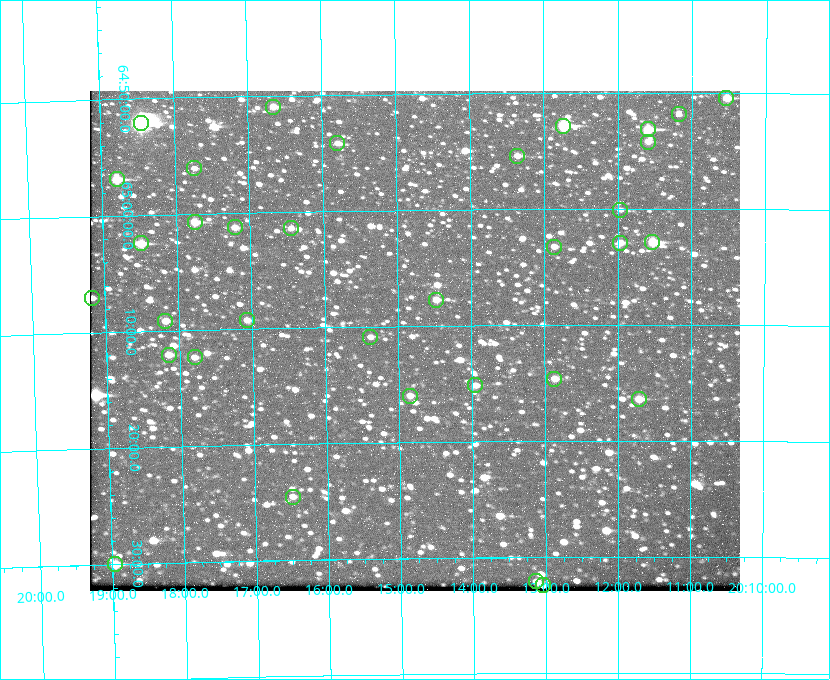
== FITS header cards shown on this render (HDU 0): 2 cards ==
NAXIS1  =                  650 / Width of table row in bytes
NAXIS2  =                  500 / Number of rows in table

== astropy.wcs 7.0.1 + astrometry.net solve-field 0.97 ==
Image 650 x 500 px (HDU 0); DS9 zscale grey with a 90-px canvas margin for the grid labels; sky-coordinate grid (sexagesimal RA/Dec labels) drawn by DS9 from the SOLVED WCS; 34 Tycho-2 reference stars matched to detected sources circled (green)
Header WCS: none
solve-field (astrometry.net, Tycho-2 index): SOLVED blind (the file carries no WCS)
Solved WCS: RA---TAN-SIP/DEC--TAN-SIP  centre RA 20:14:47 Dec +65:11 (303.69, +65.19 deg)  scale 5.17 arcsec/px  FOV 56.0' x 43.1'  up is -179 deg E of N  parity flipped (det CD > 0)
(file carries no celestial WCS; the grid is the blind solution)
Tycho-2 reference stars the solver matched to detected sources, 34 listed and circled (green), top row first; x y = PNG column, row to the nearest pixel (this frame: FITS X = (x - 90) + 1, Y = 500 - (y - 91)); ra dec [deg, ICRS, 3 dp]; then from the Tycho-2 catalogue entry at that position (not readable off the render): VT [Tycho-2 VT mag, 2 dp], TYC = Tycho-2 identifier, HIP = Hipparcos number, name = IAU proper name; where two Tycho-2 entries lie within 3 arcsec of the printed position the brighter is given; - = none
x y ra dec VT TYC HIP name
726 98 302.633 +64.841 10.69 4240-985-1 - -
273 107 304.164 +64.849 10.65 4240-315-1 - -
679 114 302.794 +64.865 12.51 4240-904-1 - -
141 123 304.612 +64.868 7.89 4241-1703-1 100101 -
563 126 303.184 +64.880 9.02 4240-488-1 - -
648 129 302.897 +64.886 9.40 4240-717-1 - -
648 142 302.899 +64.904 11.91 4240-435-1 - -
337 143 303.948 +64.903 11.68 4240-549-1 - -
517 156 303.341 +64.923 11.58 4240-148-1 - -
194 168 304.434 +64.934 11.97 4241-1827-1 - -
117 179 304.698 +64.948 10.27 4241-1684-1 - -
620 210 302.992 +65.001 11.85 4240-479-1 - -
195 222 304.437 +65.012 10.41 4241-1775-1 - -
235 227 304.302 +65.021 11.64 4241-1611-1 - -
291 228 304.112 +65.024 12.29 4240-364-1 - -
652 242 302.882 +65.048 10.25 4240-98-1 - -
141 243 304.620 +65.041 10.25 4241-1573-1 - -
620 243 302.992 +65.048 11.44 4240-88-1 - -
554 247 303.217 +65.054 11.98 4240-166-1 - -
92 298 304.793 +65.117 11.79 4241-1700-1 - -
436 300 303.620 +65.129 11.18 4240-34-1 - -
247 320 304.266 +65.154 11.64 4240-724-1 - -
165 321 304.544 +65.153 12.05 4241-1582-1 - -
370 337 303.846 +65.181 11.99 4240-1077-1 - -
169 355 304.537 +65.201 11.44 4241-1860-1 - -
195 357 304.448 +65.206 12.12 4241-1643-1 - -
554 379 303.217 +65.244 11.17 4240-236-1 - -
475 385 303.488 +65.252 12.13 4240-1343-1 - -
410 396 303.713 +65.266 11.45 4240-564-1 - -
639 399 302.928 +65.273 10.74 4240-760-1 - -
293 497 304.121 +65.408 11.90 4240-305-1 - -
115 564 304.739 +65.499 10.16 4241-1715-1 - -
536 581 303.282 +65.535 11.46 4240-242-1 - -
543 585 303.261 +65.540 11.57 4240-164-1 - -